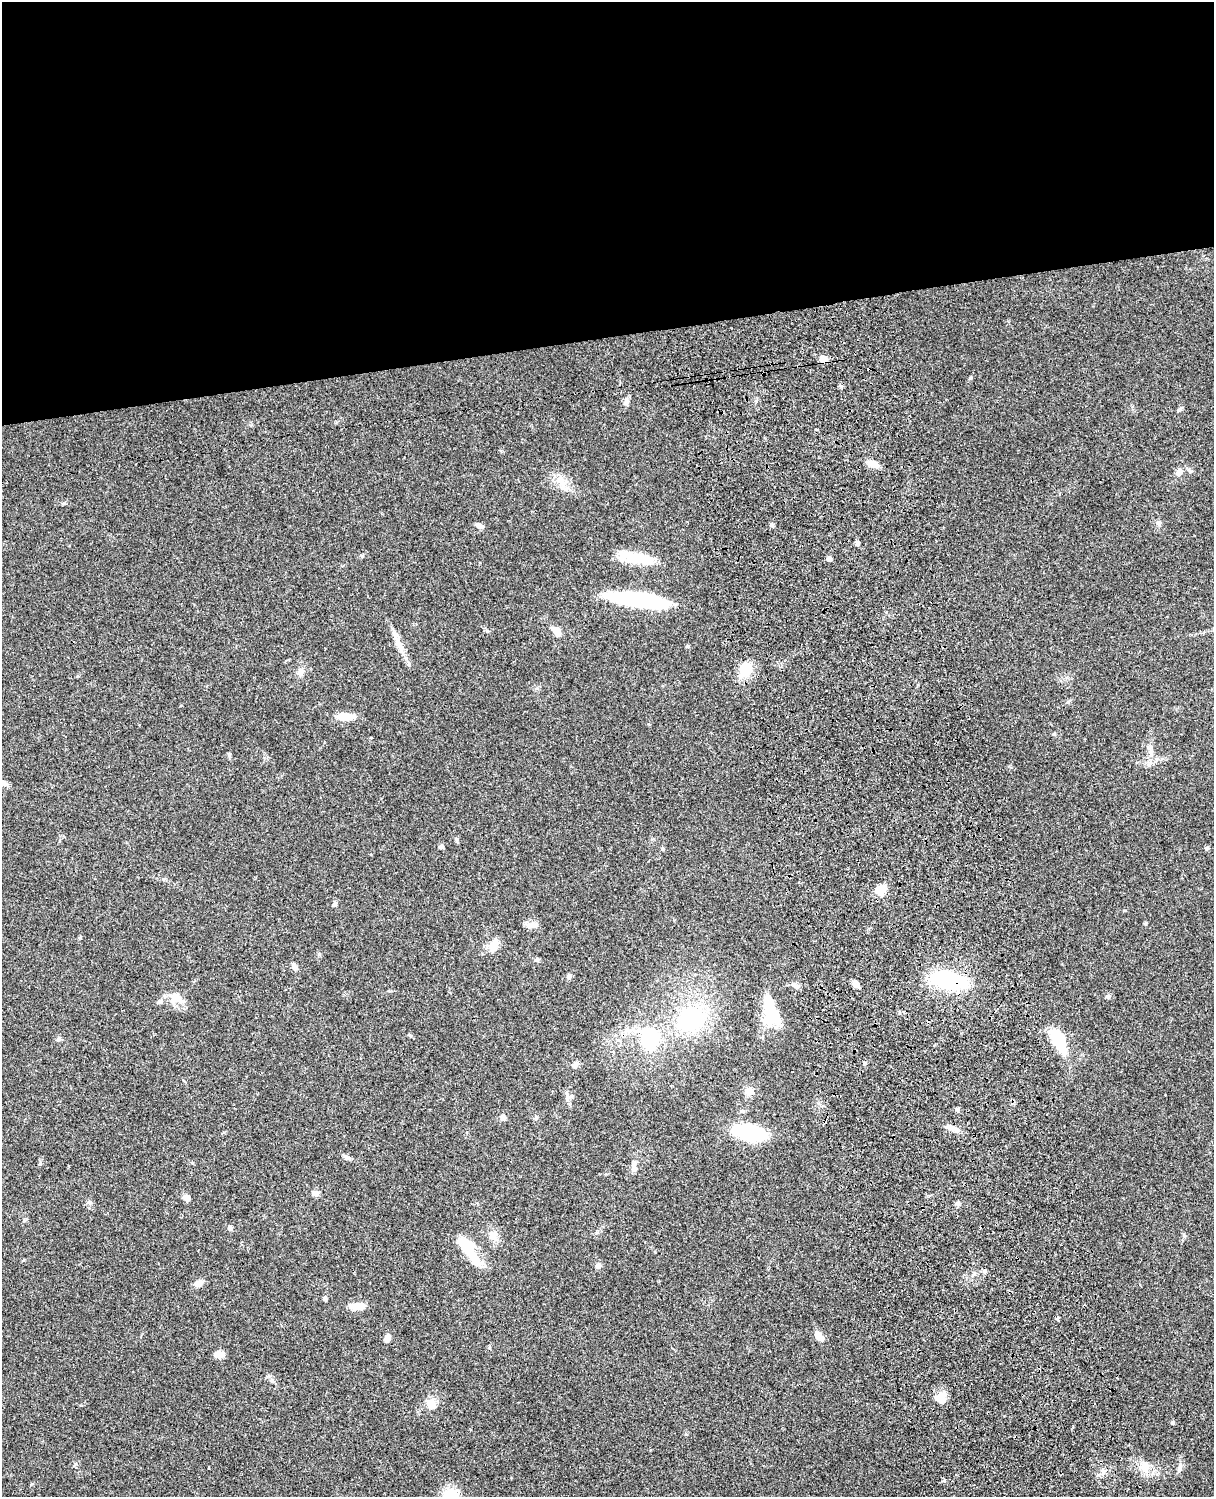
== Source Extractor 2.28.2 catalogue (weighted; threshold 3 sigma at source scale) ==
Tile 2 of 4 x 3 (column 2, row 1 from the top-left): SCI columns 1334-2545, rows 3268-4762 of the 5086 x 4926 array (HDU 1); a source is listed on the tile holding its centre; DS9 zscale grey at full resolution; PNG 1216 x 1499 px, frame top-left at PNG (2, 2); no overlay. Shown black and unused: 23% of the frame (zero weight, under 3 of 4 exposures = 6% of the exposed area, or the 3 px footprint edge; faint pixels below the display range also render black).
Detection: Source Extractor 2.28.2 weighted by HDU 2 'WHT'; one run over the whole footprint, this tile lists its part. Background 0.0794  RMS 0.0058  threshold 0.0262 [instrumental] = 3 sigma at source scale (4.5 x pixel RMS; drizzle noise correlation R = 1.50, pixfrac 1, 0.05/0.05 arcsec/px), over >= 5 px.
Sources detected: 77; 2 inside a brighter object's white glare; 1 cosmic-ray / hot-pixel residue — not listed; the other 74 listed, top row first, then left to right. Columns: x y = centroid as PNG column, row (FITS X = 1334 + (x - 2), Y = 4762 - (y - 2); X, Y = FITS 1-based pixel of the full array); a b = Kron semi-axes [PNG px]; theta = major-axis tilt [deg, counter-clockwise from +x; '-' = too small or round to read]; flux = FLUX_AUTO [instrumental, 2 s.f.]
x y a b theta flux
823 359 8 7 - 3.6
626 402 10 6 79 2.2
873 464 11 6 -20 6.5
1179 472 8 6 61 3.3
561 480 14 9 -36 5.8
1159 523 7 6 - 1.2
772 525 5 4 - 1.3
480 526 10 5 -20 2
858 543 6 4 -89 1
362 556 5 5 - 0.78
829 559 5 4 - 2.4
647 560 64 13 -8 15
638 600 57 12 -8 64
556 631 11 7 -54 5.3
399 645 29 8 -67 7.2
745 669 19 13 78 12
301 672 13 7 80 2.8
345 717 15 7 0 11
229 755 6 5 - 0.87
3 783 10 7 -25 2.3
441 846 6 5 - 1.3
1207 848 5 5 - 0.87
663 849 6 4 -88 0.63
881 890 13 9 59 7.1
335 904 7 5 52 1.2
1145 923 4 4 - 0.66
530 925 12 8 25 3.2
494 944 16 10 69 5.6
537 960 7 6 - 1.1
294 966 10 6 -74 1.8
569 976 7 5 72 1.3
948 980 35 15 -13 57
856 984 9 7 -58 2.2
1108 996 7 5 13 1.1
176 998 18 13 59 6.7
160 1001 9 6 30 1.6
771 1010 35 15 -73 24
691 1019 24 22 19 55
649 1038 21 17 78 40
58 1039 7 6 - 1.3
1058 1039 19 9 -64 32
575 1065 6 6 - 2.1
749 1091 9 8 - 4.3
572 1096 5 5 - 0.95
567 1097 14 4 -88 2
957 1109 5 4 - 1.4
503 1117 8 6 -60 1.9
955 1129 12 6 -18 3
750 1133 21 10 -13 61
347 1157 13 4 -28 1.6
634 1167 14 6 81 2.7
315 1193 9 7 -11 2.1
186 1198 8 6 -30 2.8
89 1202 6 5 - 1
958 1203 6 6 - 1.4
230 1228 7 6 - 1.2
493 1235 14 11 6 4.5
468 1249 32 14 -55 18
598 1266 7 6 - 2.1
985 1271 6 4 -70 0.86
198 1283 9 6 25 4.2
325 1299 5 4 - 1.2
358 1306 18 8 4 6.4
1057 1319 5 4 - 0.96
819 1336 12 7 -48 4.6
387 1338 9 7 71 2.4
219 1354 9 7 5 4.7
272 1381 6 4 -19 0.96
941 1399 19 10 -66 5.4
431 1404 13 11 -90 5.6
1172 1423 5 4 - 0.65
1145 1467 13 12 - 6.5
1180 1469 11 6 76 2.3
451 1494 15 11 -15 14
Overlapping masked pixels (flux is a lower limit): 1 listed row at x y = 948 980
Isophote crosses this tile's border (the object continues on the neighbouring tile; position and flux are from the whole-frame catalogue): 2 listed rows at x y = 3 783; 451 1494
Unlisted compact peaks at least as high as the median listed source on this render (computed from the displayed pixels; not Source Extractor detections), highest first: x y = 64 503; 75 1464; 688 646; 1054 734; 1179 410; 970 378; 80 938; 1068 702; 1190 471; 410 1035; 457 839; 686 1434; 1155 761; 537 688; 32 1484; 864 1064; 163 879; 606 1174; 24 1220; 1184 1236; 1124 910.